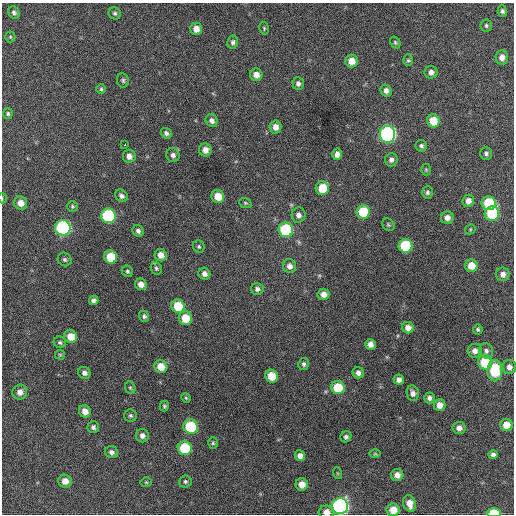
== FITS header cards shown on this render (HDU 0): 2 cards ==
NAXIS1  =                  512 / Axis length
NAXIS2  =                  512 / Axis length

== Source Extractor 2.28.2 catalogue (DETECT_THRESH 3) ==
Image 512 x 512 px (HDU 0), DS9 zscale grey, 1 PNG px = 1 image px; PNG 516 x 516 px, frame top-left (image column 1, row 512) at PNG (2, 3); each listed source drawn as its Kron ellipse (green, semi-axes under 4 px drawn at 4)
Background 363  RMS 19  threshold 56.5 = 3 sigma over >= 5 px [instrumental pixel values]
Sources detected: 121; all 121 listed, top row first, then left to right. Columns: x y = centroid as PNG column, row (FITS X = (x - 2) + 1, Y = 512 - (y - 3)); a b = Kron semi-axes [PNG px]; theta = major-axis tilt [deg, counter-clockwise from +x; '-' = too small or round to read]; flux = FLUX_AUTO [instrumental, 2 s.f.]
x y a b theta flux
502 11 6 4 -75 3000
14 12 6 5 - 3200
115 13 6 6 - 2700
486 25 6 6 - 2500
264 28 6 4 -78 1900
196 29 6 6 - 10000
10 37 5 5 - 1700
233 42 7 5 77 3600
395 42 6 5 - 2000
502 57 7 6 - 7800
408 60 6 5 - 1900
351 61 6 6 - 13000
431 72 6 6 - 5900
256 75 6 6 - 9100
123 80 7 6 - 2900
298 84 6 5 - 4300
101 89 5 5 - 1900
386 91 6 5 - 5500
8 114 5 4 - 2300
212 121 7 5 -55 5400
433 121 6 6 - 22000
275 127 6 6 - 8300
166 133 6 5 - 3500
387 134 8 8 - 280000
125 144 3 2 - 2000
421 146 6 5 - 2900
205 150 6 6 - 8700
486 153 6 6 - 3300
337 154 6 5 - 6000
173 155 7 6 - 4500
129 156 6 6 - 7200
391 160 6 6 - 4900
426 170 6 5 - 1500
322 188 7 6 - 30000
427 192 6 5 - 2900
121 196 7 5 -47 4400
218 196 7 6 - 18000
2 198 5 3 - 1100
468 201 6 5 - 7000
21 203 7 6 - 10000
245 203 6 4 -21 1900
489 203 7 7 - 57000
72 206 5 5 - 2200
363 212 7 6 - 47000
492 214 7 7 - 77000
298 215 7 7 - 5500
108 216 7 7 - 130000
447 218 6 6 - 6900
388 225 7 5 -46 2200
63 228 8 7 - 210000
470 229 5 4 - 1700
286 230 7 7 - 94000
138 231 6 5 - 3700
405 246 7 7 - 69000
199 247 6 5 - 2300
161 255 6 6 - 10000
111 257 7 6 - 34000
65 259 7 6 - 2700
290 266 7 6 - 5700
471 266 6 6 - 18000
156 268 6 5 - 2300
127 271 6 5 - 2300
204 274 6 5 - 5400
503 274 7 6 - 6700
141 284 6 5 - 8300
257 289 6 6 - 4200
323 294 6 5 - 8200
94 300 5 4 - 3900
178 306 7 6 - 37000
144 316 6 5 - 2900
185 318 7 6 - 26000
408 328 6 5 - 8200
478 329 5 5 - 2200
71 336 6 6 - 17000
60 342 6 5 - 2600
370 344 5 5 - 7800
475 351 7 7 - 6400
486 351 8 7 - 4700
60 355 5 4 - 1500
485 362 7 7 - 50000
304 364 6 5 - 2900
161 367 6 6 - 18000
509 367 7 7 - 6100
495 371 11 7 89 57000
84 373 6 5 - 5300
358 373 6 5 - 5800
272 376 6 6 - 25000
399 380 5 5 - 6000
338 387 7 6 - 37000
130 388 6 5 - 2000
20 392 7 7 - 8400
413 393 8 6 -80 6000
186 398 5 4 - 1500
429 398 5 5 - 4600
440 405 6 5 - 9700
164 406 5 4 - 2000
85 411 6 6 - 11000
130 416 6 6 - 2700
506 425 6 6 - 17000
93 427 6 6 - 3700
191 427 7 7 - 78000
459 428 6 6 - 7300
142 436 7 6 - 6000
346 437 6 5 - 3300
213 443 5 4 - 1800
185 448 7 7 - 58000
111 452 7 6 - 4900
375 454 6 4 -1 1400
493 455 4 4 - 4300
300 456 5 5 - 6800
337 473 6 4 -70 1300
397 475 6 6 - 8000
65 481 7 6 - 10000
185 481 6 6 - 2600
146 482 5 5 - 1700
302 484 6 6 - 12000
409 503 8 6 -73 12000
340 506 8 8 - 320000
393 510 6 6 - 16000
326 512 8 6 1 9000
494 513 7 4 1 37000
At the frame edge (FLAGS 8, measured only in part): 4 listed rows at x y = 2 198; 340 506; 326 512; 494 513